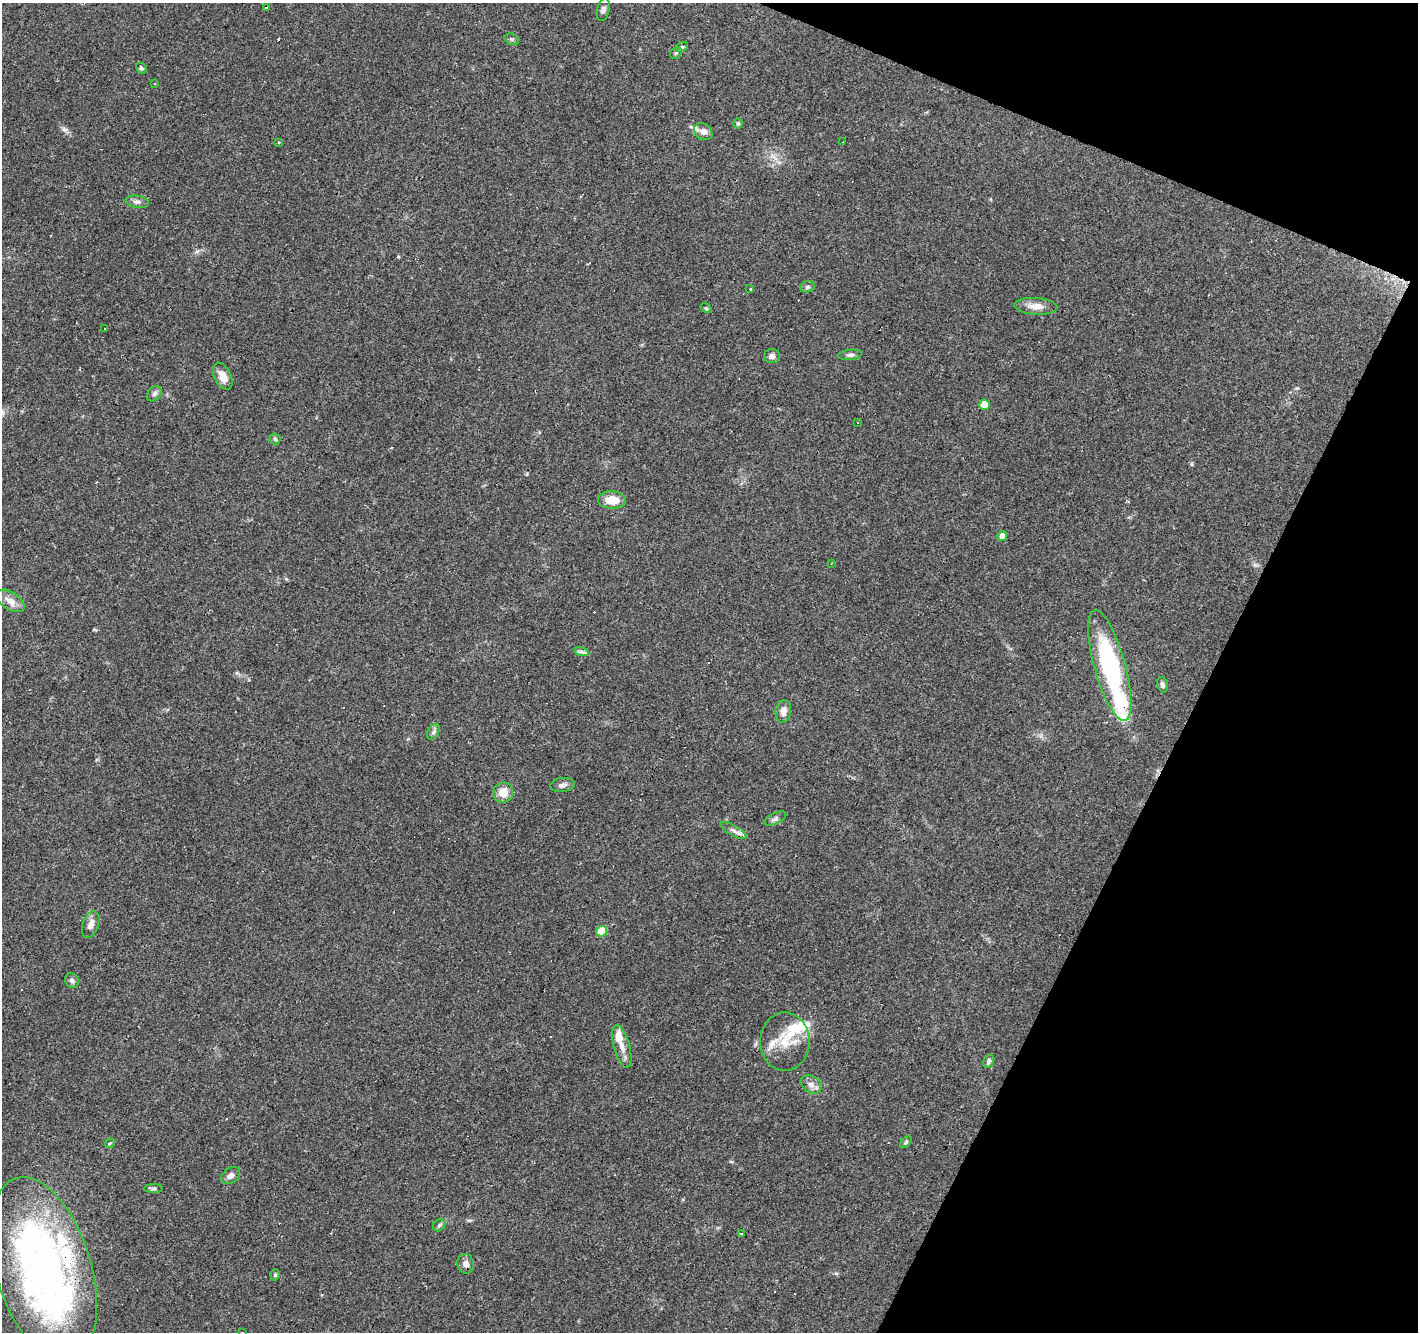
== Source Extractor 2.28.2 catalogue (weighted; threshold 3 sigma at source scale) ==
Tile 8 of 4 x 4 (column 4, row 2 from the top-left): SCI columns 4251-5666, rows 2859-4188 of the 5670 x 5783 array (HDU 1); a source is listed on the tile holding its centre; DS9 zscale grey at full resolution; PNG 1420 x 1334 px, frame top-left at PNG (2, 3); each listed source drawn as its Kron ellipse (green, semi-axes under 4 px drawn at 4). Shown black and unused: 20% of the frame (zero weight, under 3 of 4 exposures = <1% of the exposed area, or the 3 px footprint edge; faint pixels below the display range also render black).
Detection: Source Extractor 2.28.2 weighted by HDU 2 'WHT'; one run over the whole footprint, this tile lists its part. Background 0.0903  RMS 0.0053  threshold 0.0239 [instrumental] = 3 sigma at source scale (4.5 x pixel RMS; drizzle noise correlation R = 1.50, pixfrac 1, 0.0396/0.0396 arcsec/px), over >= 5 px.
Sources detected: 77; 2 inside a brighter object's white glare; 15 cosmic-ray / hot-pixel residue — neither listed nor drawn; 6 inside a brighter listed object's ellipse — not listed separately; the other 54 listed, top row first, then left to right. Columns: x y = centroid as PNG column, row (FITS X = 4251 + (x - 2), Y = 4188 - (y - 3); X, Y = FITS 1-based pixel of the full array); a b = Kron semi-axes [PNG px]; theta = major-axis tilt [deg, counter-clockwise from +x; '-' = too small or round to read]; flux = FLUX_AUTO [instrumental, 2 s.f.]
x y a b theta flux
266 8 3 3 - 4.2
603 9 12 6 76 1.6
512 39 7 5 -20 1.1
682 47 6 4 27 0.9
676 53 6 5 - 0.88
141 68 6 5 - 1
154 83 3 3 - 0.42
738 123 5 4 - 0.9
703 132 10 8 -37 3.1
279 142 3 3 - 1.4
843 142 2 2 - 0.28
137 202 12 6 -9 1.9
807 287 7 5 17 1.2
750 289 3 3 - 1.6
1036 306 21 8 -4 5.3
706 308 6 4 -29 0.74
105 328 3 2 - 0.56
850 355 12 5 7 1.5
772 356 8 7 - 2.1
223 376 14 8 -63 5.1
154 394 9 6 50 1.7
984 405 5 5 - 8.8
857 423 3 3 - 1.2
275 439 5 5 - 0.87
612 500 14 8 -2 8.2
1002 536 5 4 - 3.7
831 563 2 2 - 0.47
10 601 16 8 -33 5
582 652 7 4 -18 1.3
1110 665 57 15 -74 72
1162 685 8 5 -71 1.3
783 711 11 8 83 3.4
433 732 8 5 62 1.5
562 785 12 7 6 2
503 792 10 10 - 7
775 818 12 5 26 1.6
734 831 14 5 -29 2.4
91 924 14 8 70 3.2
602 931 5 5 - 16
72 981 8 6 -51 1.4
785 1042 29 24 89 16
622 1046 22 8 -75 5.2
989 1061 7 5 60 1.3
811 1084 11 8 -33 2.7
906 1142 7 4 46 0.69
110 1143 5 4 - 0.68
231 1176 10 7 35 2.3
154 1188 9 4 1 1.1
439 1225 7 5 44 1
741 1234 3 3 - 5.6
466 1264 10 8 -79 2.5
44 1269 95 47 -73 270
275 1275 6 4 75 0.94
243 1332 3 3 - 2.8
Overlapping masked pixels (flux is a lower limit): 1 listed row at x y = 44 1269
Isophote crosses this tile's border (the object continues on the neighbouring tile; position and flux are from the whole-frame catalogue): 1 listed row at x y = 243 1332